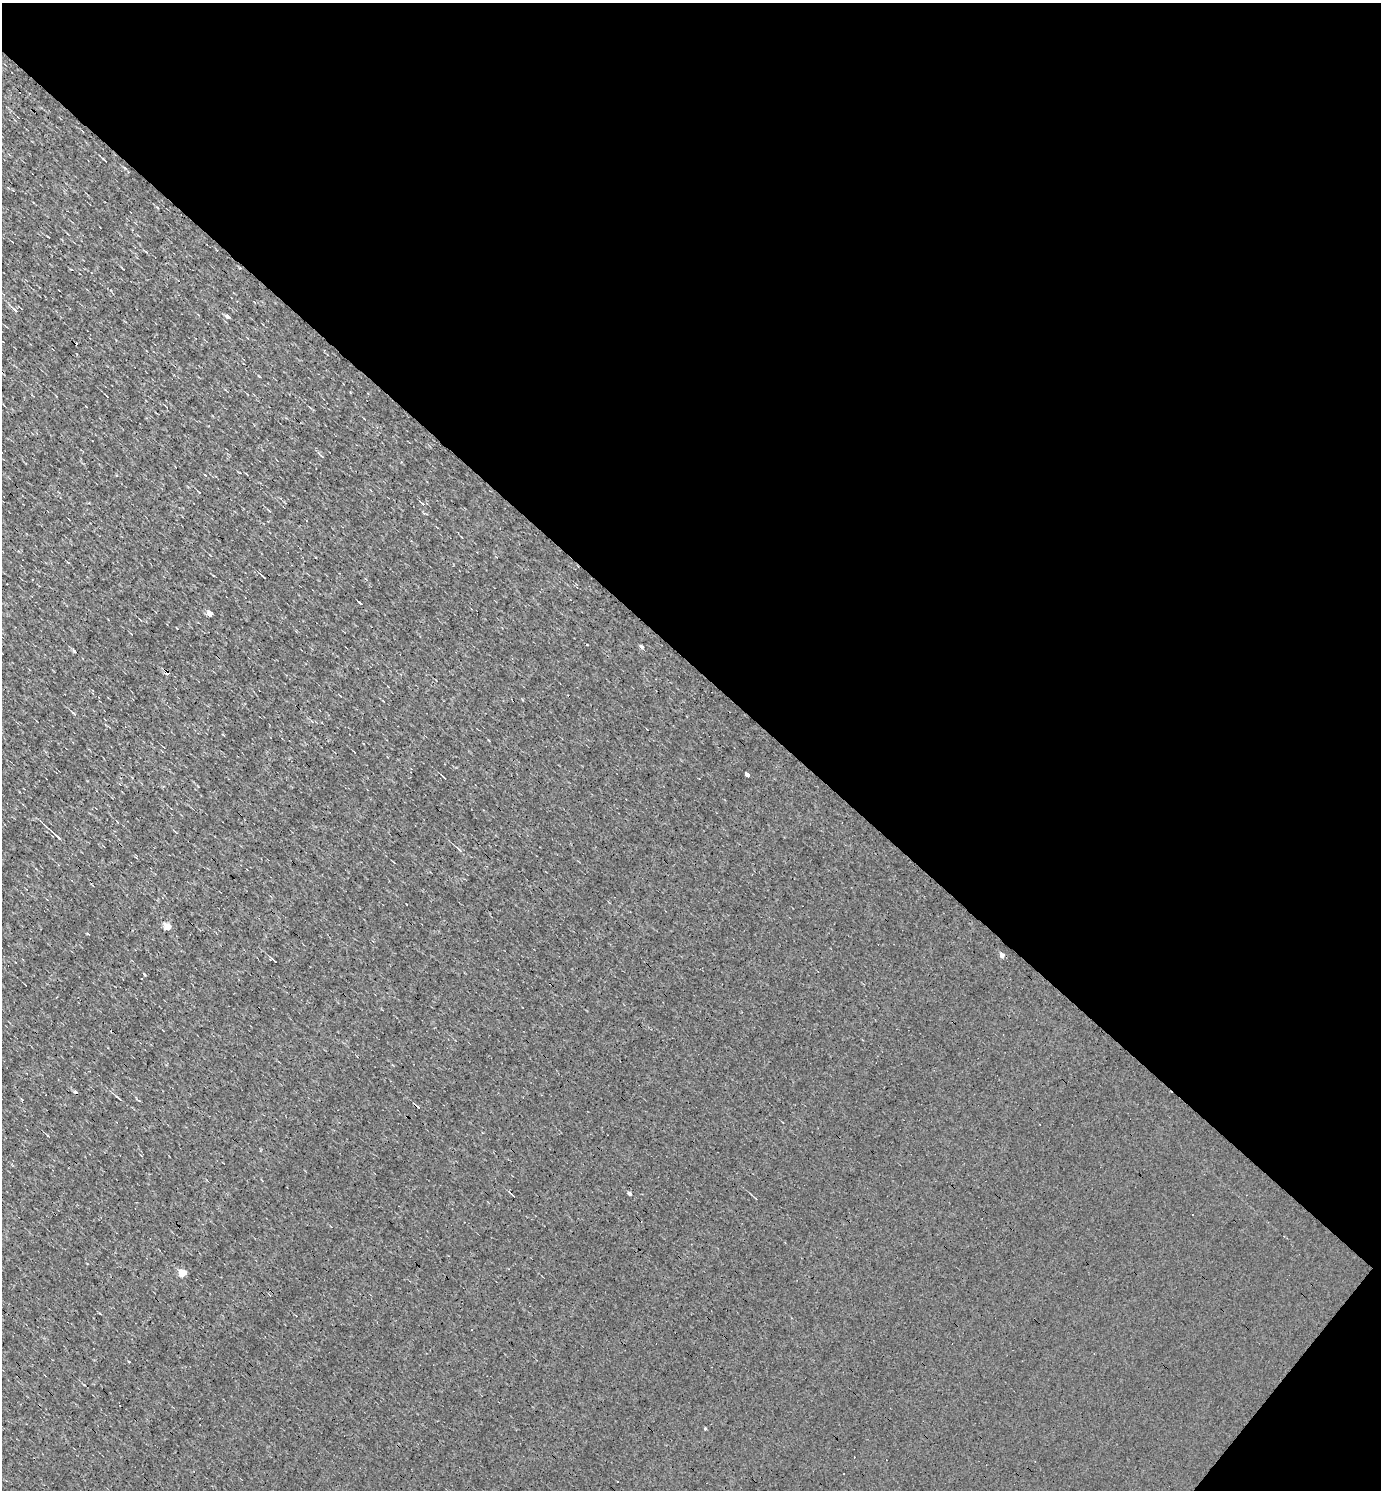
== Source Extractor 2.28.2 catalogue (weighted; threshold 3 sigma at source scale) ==
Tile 8 of 4 x 4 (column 4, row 2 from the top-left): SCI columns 4430-5808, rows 2977-4464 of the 5958 x 5952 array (HDU 1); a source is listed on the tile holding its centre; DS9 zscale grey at full resolution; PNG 1383 x 1492 px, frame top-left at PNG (2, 3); no overlay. Shown black and unused: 46% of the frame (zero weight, under 3 of 4 exposures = <1% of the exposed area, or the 3 px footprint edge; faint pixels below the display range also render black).
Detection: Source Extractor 2.28.2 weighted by HDU 2 'WHT'; one run over the whole footprint, this tile lists its part. Background 8.66e-04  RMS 0.049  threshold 0.221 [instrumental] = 3 sigma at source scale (4.5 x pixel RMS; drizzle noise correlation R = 1.50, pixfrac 1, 0.05/0.05 arcsec/px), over >= 5 px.
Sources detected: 29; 3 cosmic-ray / hot-pixel residue — not listed; the other 26 listed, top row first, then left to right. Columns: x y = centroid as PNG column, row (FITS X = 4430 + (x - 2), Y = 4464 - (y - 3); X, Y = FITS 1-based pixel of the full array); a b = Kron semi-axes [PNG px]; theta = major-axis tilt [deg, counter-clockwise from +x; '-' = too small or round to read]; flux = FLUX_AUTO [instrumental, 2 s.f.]
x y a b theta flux
105 160 7 2 -40 5.1
15 310 11 4 -40 13
227 317 5 4 - 18
107 396 4 2 - 3.5
199 492 4 2 - 3.3
423 504 3 3 - 20
264 577 5 2 - 4.8
361 603 5 3 - 6.4
210 614 4 4 - 54
641 647 6 4 -61 8.2
74 651 6 3 -53 5.1
74 714 7 4 -46 7.6
747 774 4 3 - 180
444 777 4 2 - 4.2
57 836 15 3 -42 23
459 850 9 4 -44 11
167 927 5 4 - 89
1002 955 5 4 - 24
274 960 10 2 -40 8
118 1098 10 3 -40 9.3
630 1194 4 4 - 20
513 1196 8 2 -41 6.6
182 1273 5 5 - 120
129 1362 4 2 - 3.7
705 1429 3 3 - 5.7
617 1481 2 2 - 4.7
Unlisted compact peaks at least as high as the median listed source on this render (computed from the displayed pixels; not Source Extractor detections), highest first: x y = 144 974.